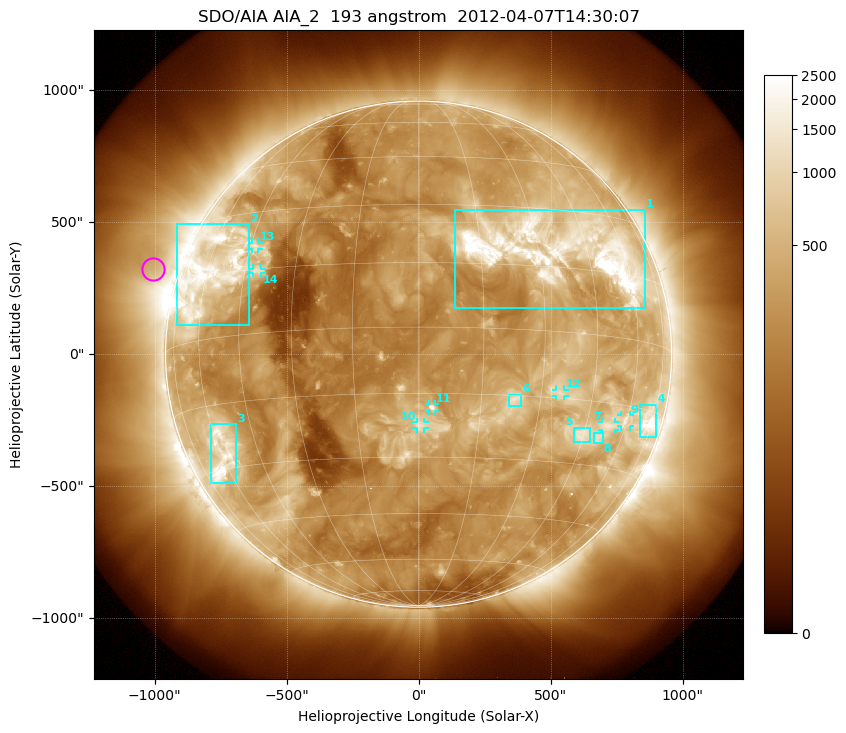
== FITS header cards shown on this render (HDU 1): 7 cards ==
TELESCOP= 'SDO/AIA'
INSTRUME= 'AIA_2'
WAVELNTH=                  193
WAVEUNIT= 'angstrom'
DATE-OBS= '2012-04-07T14:30:07.84'
CTYPE1  = 'HPLN-TAN'
CTYPE2  = 'HPLT-TAN'

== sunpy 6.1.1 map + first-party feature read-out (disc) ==
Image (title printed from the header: SDO/AIA AIA_2  193 angstrom  2012-04-07T14:30:07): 1024 x 1024 px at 2.4 arcsec/px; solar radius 959 arcsec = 399 px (full disc in frame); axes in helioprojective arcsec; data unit not stated in the header (colour bar unlabelled)
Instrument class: DISC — disc imager (sunpy class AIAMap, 193 A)
Bright regions (active regions / flare kernels): reference = the median radial profile (limb darkening/brightening removed); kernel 9 px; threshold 5 sigma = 764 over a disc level ~260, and >= 1.15x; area >= 12 px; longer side >= 10 px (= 24 arcsec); searched inside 0.97 R_sun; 14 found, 14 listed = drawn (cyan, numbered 1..; 7 of them under ~33 arcsec drawn as corner ticks so the feature stays visible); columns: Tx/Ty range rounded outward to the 5 arcsec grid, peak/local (2 s.f.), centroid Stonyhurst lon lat
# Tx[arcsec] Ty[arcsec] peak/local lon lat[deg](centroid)
1 135..860 175..550 18 +35 +19
2 -915..-640 110..495 7.4 -59 +16
3 -790..-690 -490..-265 7.3 -60 -27
4 835..900 -315..-190 6.9 +72 -17
5 585..650 -330..-275 5.4 +44 -23
6 340..390 -200..-150 5.2 +23 -16
7 695..745 -285..-255 4.7 +53 -20
8 665..700 -335..-295 4.3 +50 -23
9 765..800 -275..-230 4.3 +59 -18
10 -10..25 -280..-255 4.7 +1 -22
11 40..65 -215..-190 6.7 +3 -18
12 520..555 -160..-135 4.7 +35 -14
13 -630..-605 395..425 4.4 -43 +21
14 -630..-595 305..325 4.5 -41 +15
Off-limb structures (1.02-1.3 R_sun): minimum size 162 px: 6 found; the strongest spans PA ~55..90 deg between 1.02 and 1.3 R_sun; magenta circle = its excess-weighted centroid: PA ~70 deg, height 1.1 R_sun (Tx ~-1005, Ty ~325 arcsec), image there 1.8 x the reference